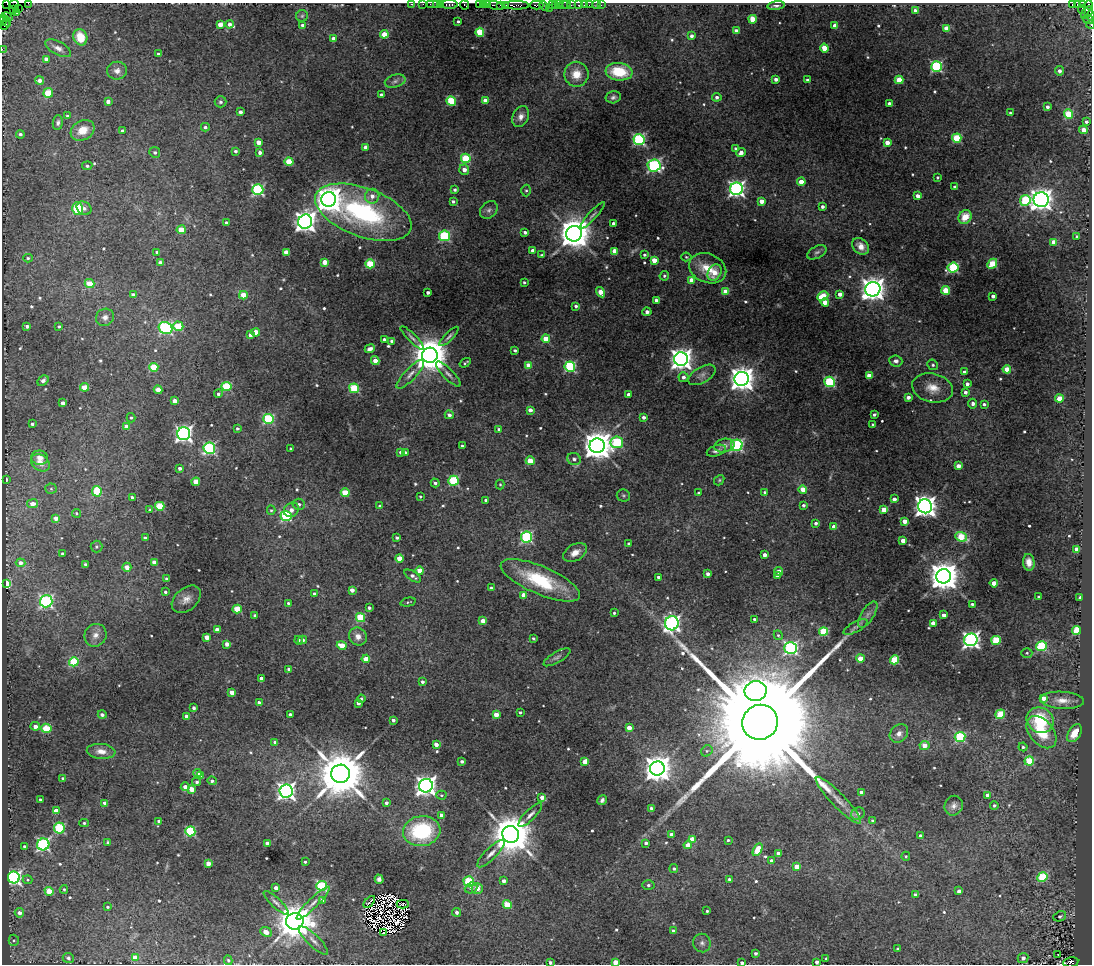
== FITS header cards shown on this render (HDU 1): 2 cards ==
NAXIS1  =                 1090
NAXIS2  =                  962

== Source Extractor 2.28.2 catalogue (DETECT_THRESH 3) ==
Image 1090 x 962 px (HDU 1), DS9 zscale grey, 1 PNG px = 1 image px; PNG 1094 x 966 px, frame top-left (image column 1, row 962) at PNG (2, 3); each listed source drawn as its Kron ellipse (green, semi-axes under 4 px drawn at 4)
Background 2.01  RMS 0.036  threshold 0.107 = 3 sigma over >= 5 px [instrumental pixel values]
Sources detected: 634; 9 with non-positive FLUX_AUTO (blend fragments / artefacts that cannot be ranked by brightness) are neither listed nor drawn; of the other 625, the 500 brightest by FLUX_AUTO listed and drawn (125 fainter detections omitted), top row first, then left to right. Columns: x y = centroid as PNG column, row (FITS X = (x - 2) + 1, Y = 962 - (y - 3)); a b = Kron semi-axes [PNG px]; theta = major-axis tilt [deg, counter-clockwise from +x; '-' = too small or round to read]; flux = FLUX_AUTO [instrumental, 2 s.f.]
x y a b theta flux
7 3 2 2 - 11
28 3 4 2 - 70
411 4 3 2 - 76
423 4 2 2 - 28
430 4 2 2 - 25
436 4 2 2 - 65
440 4 4 3 - 140
479 4 3 2 - 69
487 4 3 2 - 10
1082 4 3 2 - 33
14 5 5 3 - 130
449 5 8 3 0 220
464 5 5 3 - 100
483 5 3 2 - 92
496 5 8 3 -12 260
501 5 4 2 - 190
506 5 3 2 - 79
516 5 12 3 -1 270
537 5 6 3 1 180
552 5 2 2 - 86
555 5 3 2 - 74
559 5 2 2 - 55
563 5 2 2 - 59
567 5 3 2 - 59
571 5 2 2 - 8.2
578 5 3 2 - 130
584 5 2 2 - 21
589 5 2 2 - 5.9
597 5 3 2 - 10
601 5 2 2 - 15
1073 5 4 3 - 380
1077 5 3 2 - 14
1089 5 4 3 - 170
544 6 6 2 -46 78
776 6 9 4 8 8.4
549 8 2 2 - 31
19 9 3 2 - 35
1082 9 4 3 - 44
13 10 3 3 - 170
915 11 4 3 - 12
17 12 4 3 - 670
1087 13 7 4 53 1000
1091 15 5 2 - 100
302 16 6 6 - 4.6
7 17 5 2 - 75
752 19 4 4 - 49
1088 19 5 3 - 120
5 20 7 2 -51 75
458 21 3 3 - 3.9
3 22 4 2 - 74
5 24 6 3 59 82
220 24 4 4 - 27
229 24 4 4 - 8.8
303 25 4 3 - 11
1091 25 4 2 - 48
835 26 4 4 - 23
946 28 4 4 - 41
736 31 4 4 - 20
480 32 4 4 - 97
384 34 4 4 - 45
692 36 4 4 - 7.7
80 37 8 7 - 53
333 38 4 4 - 9.4
58 48 14 6 -28 15
824 48 4 4 - 46
2 49 2 2 - 23
158 54 3 3 - 6.8
46 59 4 4 - 14
936 67 5 5 - 280
117 71 10 9 - 14
1059 71 4 4 - 10
619 72 13 9 -7 110
576 74 12 12 - 46
776 79 4 3 - 11
39 80 4 4 - 13
808 80 3 3 - 7.8
899 80 4 4 - 64
395 81 10 6 16 9
48 93 5 4 - 77
381 94 3 3 - 4
613 97 7 6 - 7.8
717 97 4 4 - 8.1
108 101 4 4 - 11
451 101 5 4 - 140
485 101 4 4 - 26
221 102 6 5 - 6.5
889 104 4 3 - 11
1047 107 3 3 - 7.2
240 112 4 3 - 9.6
1010 113 3 3 - 4.2
1068 114 5 4 - 100
67 116 4 3 - 3.4
521 117 11 8 64 16
1086 121 4 4 - 6.8
58 123 7 5 84 6.6
205 127 4 4 - 6
82 130 12 9 30 40
1084 130 4 4 - 24
122 131 4 3 - 6.7
20 134 4 3 - 5.6
957 138 5 4 - 120
639 140 5 5 - 390
259 142 4 4 - 30
887 143 4 4 - 25
366 147 4 4 - 13
735 148 3 3 - 3.5
235 151 4 4 - 5.2
155 152 5 5 - 6.1
260 153 4 3 - 11
741 153 4 4 - 13
466 158 5 4 - 140
289 162 4 4 - 90
654 165 6 6 - 460
87 166 5 4 - 4.8
464 170 5 5 - 16
937 177 3 3 - 3.6
801 182 4 4 - 35
955 187 4 3 - 8.1
736 189 6 6 - 860
258 190 5 5 - 360
455 190 3 3 - 5.9
526 191 6 5 - 4.2
372 196 7 7 - 17
918 196 4 4 - 18
329 200 7 7 - 3300
1025 200 5 5 - 160
1041 200 7 7 - 2100
453 201 3 3 - 5.9
761 201 4 4 - 22
822 207 3 3 - 7.5
77 208 6 5 - 150
84 208 8 6 -33 9
489 210 10 7 49 9
363 212 50 24 -20 460
593 215 17 4 47 7.5
965 217 7 6 - 38
305 222 7 7 - 1900
226 223 3 3 - 8.4
613 223 3 3 - 9
181 230 4 4 - 51
525 232 4 3 - 8.5
574 234 8 7 - 5900
444 236 5 5 - 210
1077 237 3 3 - 9.2
1054 242 4 4 - 31
861 246 9 7 -43 22
533 251 4 4 - 15
615 251 4 4 - 35
157 252 3 3 - 6.7
286 252 4 4 - 23
817 252 10 6 27 7.8
541 255 4 3 - 3.4
644 255 3 3 - 5
686 257 5 4 - 3.4
28 258 4 4 - 3.5
654 260 4 4 - 41
325 262 4 4 - 29
160 263 4 4 - 15
370 264 4 4 - 120
992 264 5 4 - 81
953 267 5 5 - 200
708 268 19 14 -23 56
714 273 9 6 59 33
664 276 5 4 - 4
691 280 4 4 - 29
524 282 3 3 - 3.5
90 284 5 4 - 49
873 289 7 7 - 2500
946 290 4 4 - 82
725 291 4 4 - 38
428 292 3 3 - 8
601 292 5 4 - 33
840 294 4 4 - 16
133 295 4 4 - 14
243 295 4 4 - 45
823 296 6 4 27 85
993 296 3 3 - 12
656 300 4 3 - 14
825 302 4 4 - 30
576 306 3 3 - 5.4
647 312 4 4 - 12
105 317 9 8 - 13
27 326 3 3 - 8.9
59 326 3 3 - 4.5
178 326 5 4 - 81
166 328 7 6 - 380
256 332 4 4 - 44
250 335 4 4 - 15
449 336 13 4 45 6.1
412 338 16 4 -45 8
384 339 3 3 - 4.5
546 339 4 4 - 44
392 341 4 3 - 9
370 349 5 4 - 12
515 350 3 3 - 4.8
430 355 7 7 - 7600
681 359 7 7 - 2000
375 360 4 4 - 23
896 361 7 5 -6 8.8
465 363 6 2 35 3.5
528 365 4 4 - 40
933 365 5 5 - 5.3
154 367 4 4 - 92
570 367 5 5 - 260
1007 369 4 4 - 63
964 372 4 3 - 4.7
410 374 19 6 46 16
448 374 17 5 -46 11
702 375 15 8 30 15
869 376 4 4 - 40
683 377 5 5 - 9.5
742 379 7 7 - 2800
43 381 6 4 47 11
829 382 5 5 - 200
967 384 4 4 - 10
226 386 5 4 - 150
84 387 4 4 - 37
354 388 5 4 - 140
932 388 21 14 -12 40
158 390 4 4 - 26
965 392 4 4 - 10
218 394 4 4 - 5.5
628 394 3 3 - 10
908 397 4 3 - 11
1059 399 4 4 - 61
175 401 4 4 - 18
63 403 4 3 - 13
973 404 5 4 - 9.2
984 404 3 3 - 5.3
530 410 4 3 - 13
874 414 3 3 - 6
449 415 4 4 - 9.7
644 417 4 4 - 8.8
131 418 5 4 - 3.4
268 419 5 5 - 210
32 424 3 3 - 5.6
873 425 3 3 - 7.3
126 427 4 4 - 24
237 429 4 4 - 4.7
499 429 4 3 - 6
184 434 6 6 - 950
617 442 6 6 - 200
737 445 6 5 - 380
462 446 3 3 - 3.4
597 446 7 7 - 4500
724 446 10 6 11 12
209 448 6 5 - 340
291 449 3 3 - 4.4
716 451 10 5 19 9.5
401 452 4 3 - 7.4
405 453 4 3 - 8
40 458 8 7 - 18
574 459 7 6 - 9.2
530 461 4 4 - 43
40 463 10 7 -37 21
958 466 4 4 - 19
180 468 4 3 - 9.2
6 479 3 2 - 5.1
719 480 5 4 - 3.4
453 481 5 5 - 170
196 482 4 4 - 49
435 483 4 4 - 6.1
500 484 5 4 - 3.3
51 489 5 5 - 3.5
803 489 4 4 - 34
97 491 5 4 - 100
765 492 4 4 - 4.7
345 493 4 4 - 77
698 493 3 3 - 4.2
623 496 7 6 - 4.6
132 497 4 4 - 6.7
420 497 3 3 - 3.3
894 499 4 3 - 12
486 500 4 3 - 7.2
32 504 5 4 - 17
299 504 6 5 - 6.9
803 505 4 4 - 6.1
160 506 4 4 - 110
380 506 4 3 - 4.4
925 506 7 7 - 2000
150 510 4 3 - 3.7
271 510 4 4 - 3.3
291 510 8 7 - 14
884 510 4 4 - 46
76 513 4 4 - 3.9
286 516 5 5 - 230
56 518 4 4 - 20
905 521 4 4 - 28
816 523 3 3 - 7.1
834 527 4 4 - 26
527 537 5 5 - 330
961 537 6 4 -24 110
145 538 4 3 - 5.9
397 538 3 3 - 5.4
903 541 4 4 - 29
628 544 4 3 - 4.7
96 547 6 6 - 4.8
1076 549 4 4 - 19
575 553 13 8 32 22
63 554 3 3 - 6.6
764 555 4 3 - 16
399 558 4 4 - 52
154 562 4 4 - 13
1029 562 8 6 -83 19
21 563 5 4 - 11
86 565 4 3 - 8.8
127 567 4 4 - 25
420 571 4 4 - 39
779 571 4 4 - 18
708 574 4 3 - 9.7
413 576 9 4 -33 9.8
777 576 4 3 - 6.4
943 576 7 7 - 4800
658 577 3 3 - 7.1
166 579 4 4 - 6.2
540 580 43 14 -23 160
994 583 4 4 - 32
7 584 4 4 - 87
491 588 3 3 - 4.3
352 590 4 4 - 15
165 592 4 3 - 5.8
314 594 4 4 - 8
524 595 4 4 - 32
1039 597 3 3 - 4
1080 598 4 3 - 4.7
186 599 16 11 41 22
46 601 6 6 - 430
408 602 8 3 13 3.5
288 603 4 3 - 4
972 604 3 3 - 4.8
369 608 4 3 - 6
237 609 4 4 - 68
614 613 3 3 - 3.8
868 614 15 6 58 14
255 615 3 3 - 5.2
944 615 4 3 - 17
361 618 5 4 - 140
754 619 3 3 - 5.5
483 621 4 4 - 30
672 623 7 6 - 890
933 623 4 4 - 25
855 627 13 5 28 9.6
217 630 4 4 - 17
1077 630 4 4 - 120
823 632 4 4 - 130
95 635 11 10 - 19
778 635 5 4 - 3.5
358 636 9 8 - 18
207 637 4 4 - 27
533 638 3 3 - 4.1
299 640 4 3 - 4.6
302 640 4 4 - 10
971 640 6 6 - 940
996 640 5 4 - 110
227 644 4 4 - 17
342 645 5 4 - 40
1041 646 5 5 - 170
791 648 6 6 - 460
1027 653 5 5 - 4
557 657 15 5 30 8
860 658 4 4 - 45
366 659 4 4 - 44
895 660 4 4 - 130
74 662 5 4 - 130
289 669 4 3 - 7.5
261 678 3 3 - 14
422 682 3 3 - 6.8
756 691 11 10 - 1400
232 692 4 4 - 28
1044 698 4 4 - 25
361 699 4 3 - 5
1062 700 22 8 -3 28
259 702 4 3 - 7.5
358 703 4 3 - 10
194 708 3 3 - 7.2
520 712 3 3 - 4.2
1000 714 5 4 - 99
102 715 4 3 - 8.8
290 715 3 3 - 6.9
496 715 4 4 - 30
187 716 4 4 - 17
393 720 3 3 - 6.9
1040 720 14 12 -31 130
760 722 18 17 - 160000
35 726 5 4 - 15
46 728 5 4 - 82
629 728 4 4 - 27
1041 732 18 12 -49 88
899 733 10 8 48 15
1074 733 10 6 58 42
960 737 5 5 - 210
275 742 4 3 - 6.7
436 744 4 4 - 17
924 745 5 4 - 24
1023 747 4 4 - 5.4
101 751 14 7 -5 22
707 751 6 5 - 5.1
462 761 4 3 - 6.7
1029 761 4 4 - 110
585 762 4 4 - 37
657 768 7 7 - 3500
197 773 4 4 - 13
340 774 9 9 - 16000
200 776 4 4 - 7.6
63 778 4 4 - 6.1
212 781 4 4 - 7.1
197 782 4 4 - 5.8
426 786 7 7 - 1700
185 787 4 4 - 17
192 789 4 4 - 34
286 791 7 6 - 1100
862 792 4 4 - 24
441 795 5 4 - 3.8
987 795 4 4 - 10
542 797 4 4 - 20
40 800 3 3 - 6.8
602 800 5 4 - 6
838 800 31 7 -46 31
105 803 4 4 - 21
386 803 4 4 - 6.8
994 805 4 4 - 4.3
954 806 10 9 - 13
651 808 3 3 - 5.2
56 811 4 4 - 33
858 814 7 6 - 11
441 815 4 4 - 8.5
530 815 16 5 44 10
159 821 4 3 - 7.7
872 821 3 3 - 4.4
84 823 4 4 - 4.3
59 828 5 5 - 180
190 831 5 5 - 200
422 831 19 15 8 220
511 834 8 8 - 10000
671 835 4 4 - 11
920 836 3 3 - 8.3
692 839 4 4 - 30
728 840 3 3 - 3.8
108 842 3 3 - 4.8
267 843 4 3 - 14
646 843 3 3 - 7.1
43 844 6 6 - 490
688 845 4 4 - 21
24 846 3 3 - 5.8
758 850 7 4 60 87
491 853 18 6 45 17
778 853 4 3 - 11
906 856 4 4 - 3.5
771 861 4 3 - 11
305 862 3 3 - 3.7
208 863 4 4 - 29
797 867 4 4 - 44
674 869 4 4 - 5.8
14 877 6 6 - 660
1042 877 5 4 - 150
379 879 4 4 - 6.7
729 879 3 3 - 4.5
27 880 5 4 - 3.8
469 881 5 5 - 140
504 881 4 3 - 13
648 885 6 5 - 5.5
322 886 5 5 - 200
276 888 4 4 - 19
471 888 6 5 - 7.9
477 888 5 5 - 22
64 889 4 4 - 3.4
49 891 4 4 - 48
959 891 4 3 - 13
915 894 3 3 - 4.7
323 900 4 4 - 14
369 902 7 2 46 4.7
276 903 16 5 -43 9.2
313 903 23 5 44 17
403 904 6 2 -2 5.9
507 905 4 4 - 85
108 907 4 3 - 3.6
707 911 3 3 - 3.4
457 912 4 4 - 8.9
19 913 5 4 - 12
1060 916 6 5 - 5.7
295 921 9 8 - 7300
673 931 3 3 - 6.3
266 932 6 4 -23 20
383 933 3 2 - 3.7
14 940 6 5 - 4.5
313 940 19 6 -44 16
702 943 9 8 - 10
898 949 4 3 - 3.7
755 953 3 3 - 6.2
1058 955 3 2 - 3.8
68 958 5 5 - 6.1
135 958 4 4 - 34
1023 958 5 5 - 11
826 959 3 3 - 4.7
228 960 5 3 - 4.1
550 962 3 3 - 5.7
615 962 4 4 - 25
817 962 4 3 - 11
1071 962 7 5 9 480
742 963 3 3 - 8.7
At the frame edge (FLAGS 8, measured only in part): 26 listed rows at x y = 7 3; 28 3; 411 4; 423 4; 430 4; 436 4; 440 4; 479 4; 487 4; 1082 4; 14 5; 449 5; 464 5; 483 5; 1073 5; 1077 5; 1089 5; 1091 15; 3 22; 1091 25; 2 49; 550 962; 615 962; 817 962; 1071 962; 742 963
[125 fainter detections neither listed nor drawn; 9 non-positive-flux detections neither listed nor drawn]